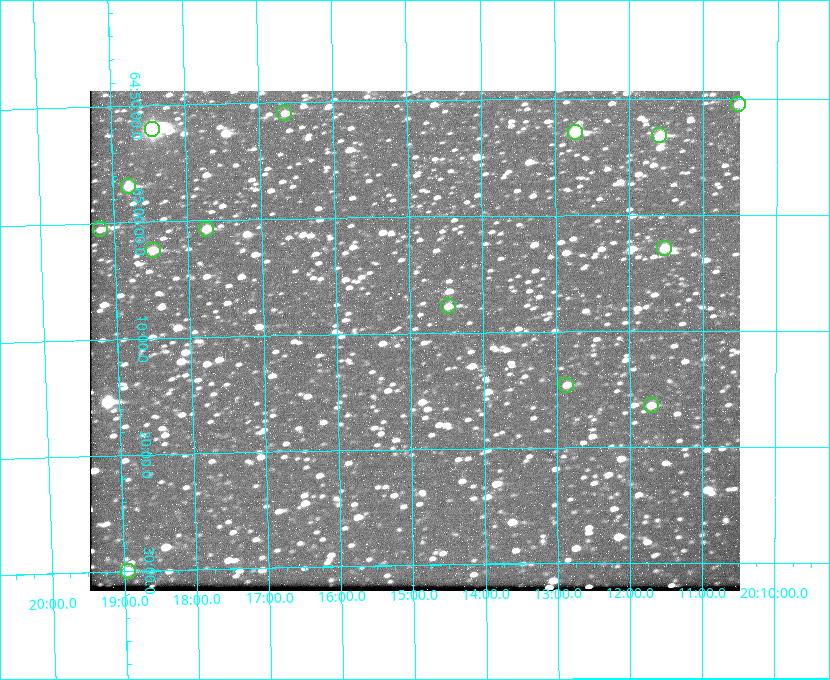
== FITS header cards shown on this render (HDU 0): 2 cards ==
NAXIS1  =                  650 / Width of table row in bytes
NAXIS2  =                  500 / Number of rows in table

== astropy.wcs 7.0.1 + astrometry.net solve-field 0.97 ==
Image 650 x 500 px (HDU 0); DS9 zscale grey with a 90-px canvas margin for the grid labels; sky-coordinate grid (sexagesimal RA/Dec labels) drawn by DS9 from the SOLVED WCS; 14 Tycho-2 reference stars matched to detected sources circled (green)
Header WCS: none
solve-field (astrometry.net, Tycho-2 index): SOLVED blind (the file carries no WCS)
Solved WCS: RA---TAN-SIP/DEC--TAN-SIP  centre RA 20:14:56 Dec +65:11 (303.73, +65.18 deg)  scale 5.17 arcsec/px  FOV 56.0' x 43.1'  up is -179 deg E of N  parity flipped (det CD > 0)
(file carries no celestial WCS; the grid is the blind solution)
Tycho-2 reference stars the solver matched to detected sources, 14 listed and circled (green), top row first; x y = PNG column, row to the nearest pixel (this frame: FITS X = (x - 90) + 1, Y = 500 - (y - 91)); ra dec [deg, ICRS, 3 dp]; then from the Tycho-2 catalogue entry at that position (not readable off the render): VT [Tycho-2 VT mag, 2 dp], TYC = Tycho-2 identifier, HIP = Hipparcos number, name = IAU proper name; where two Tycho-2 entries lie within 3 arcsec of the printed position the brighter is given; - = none
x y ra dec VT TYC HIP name
738 104 302.633 +64.841 10.69 4240-985-1 - -
284 113 304.164 +64.849 10.65 4240-315-1 - -
152 129 304.612 +64.868 7.89 4241-1703-1 100101 -
575 132 303.184 +64.880 9.02 4240-488-1 - -
659 135 302.897 +64.886 9.40 4240-717-1 - -
128 186 304.698 +64.948 10.27 4241-1684-1 - -
100 229 304.798 +65.009 11.15 4241-1628-1 - -
206 229 304.437 +65.012 10.41 4241-1775-1 - -
664 248 302.882 +65.048 10.25 4240-98-1 - -
153 250 304.620 +65.041 10.25 4241-1573-1 - -
448 306 303.620 +65.129 11.18 4240-34-1 - -
566 385 303.217 +65.244 11.17 4240-236-1 - -
651 405 302.928 +65.273 10.74 4240-760-1 - -
128 571 304.739 +65.499 10.16 4241-1715-1 - -